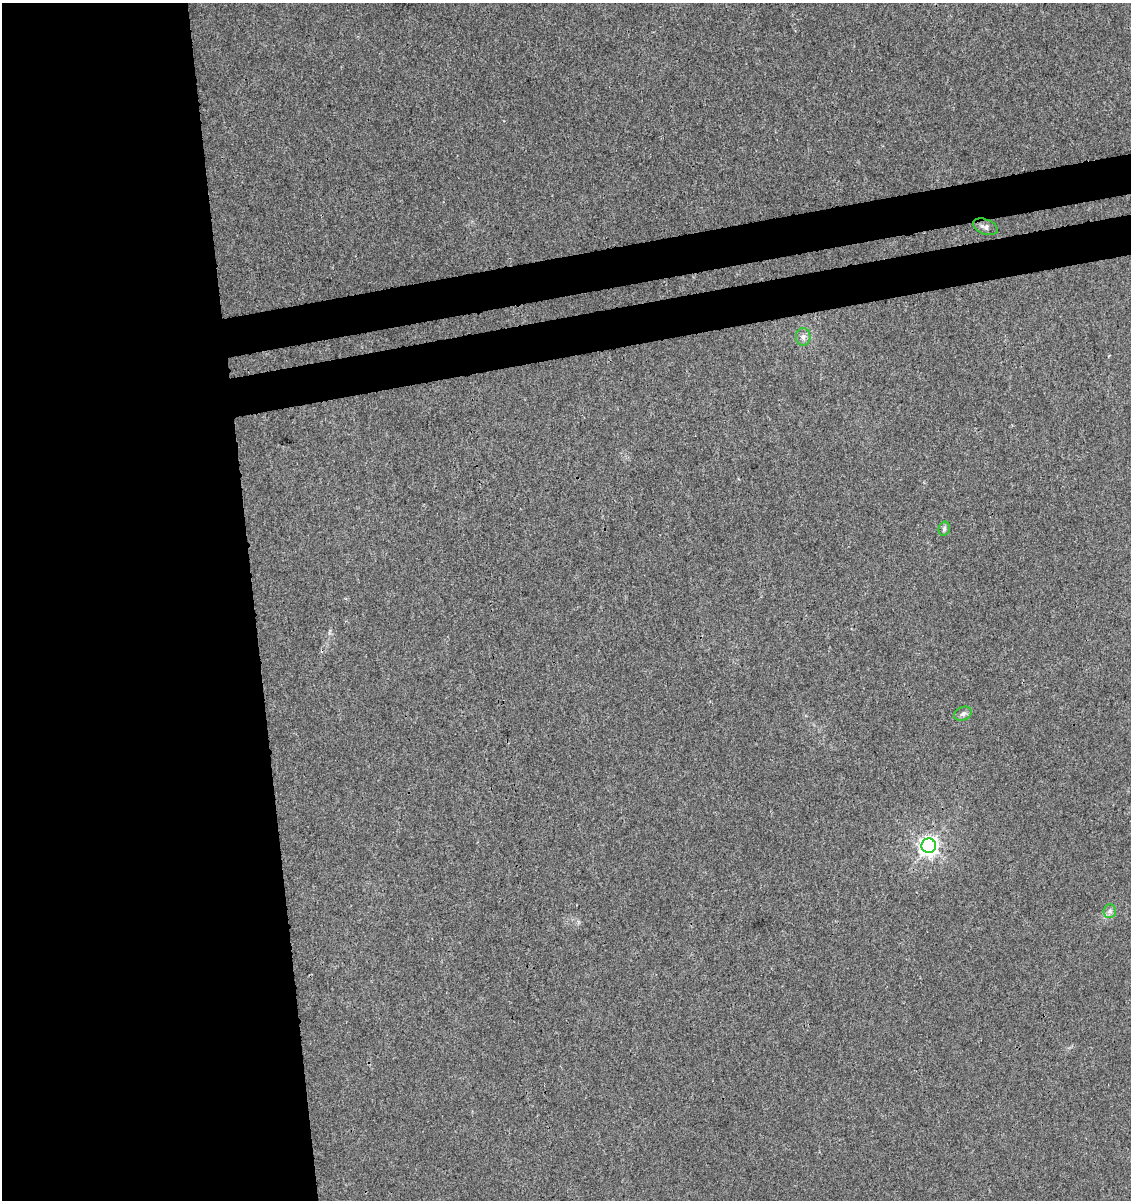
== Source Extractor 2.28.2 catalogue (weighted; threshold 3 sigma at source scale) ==
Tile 9 of 4 x 4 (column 1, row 3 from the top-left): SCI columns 79-1207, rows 1256-2453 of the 4626 x 4904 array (HDU 1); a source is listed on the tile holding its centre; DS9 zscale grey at full resolution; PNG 1133 x 1202 px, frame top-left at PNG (2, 3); each listed source drawn as its Kron ellipse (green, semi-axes under 4 px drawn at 4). Shown black and unused: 28% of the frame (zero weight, under 3 of 4 exposures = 5% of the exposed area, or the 3 px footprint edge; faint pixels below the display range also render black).
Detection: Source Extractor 2.28.2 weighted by HDU 2 'WHT'; one run over the whole footprint, this tile lists its part. Background 0.00448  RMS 0.0026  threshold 0.0118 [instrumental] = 3 sigma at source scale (4.5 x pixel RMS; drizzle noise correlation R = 1.50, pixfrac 1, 0.0396/0.0396 arcsec/px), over >= 5 px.
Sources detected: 6; all 6 listed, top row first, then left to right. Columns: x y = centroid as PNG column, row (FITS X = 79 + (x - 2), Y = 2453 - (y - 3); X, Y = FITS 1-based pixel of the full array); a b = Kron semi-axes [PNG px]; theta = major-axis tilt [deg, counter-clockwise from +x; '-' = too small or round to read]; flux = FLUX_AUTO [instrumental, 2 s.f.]
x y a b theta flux
985 227 13 7 -21 1.1
803 337 8 7 - 1
944 529 7 5 75 0.58
963 714 9 6 27 0.85
929 846 7 7 - 130
1110 911 6 6 - 0.72